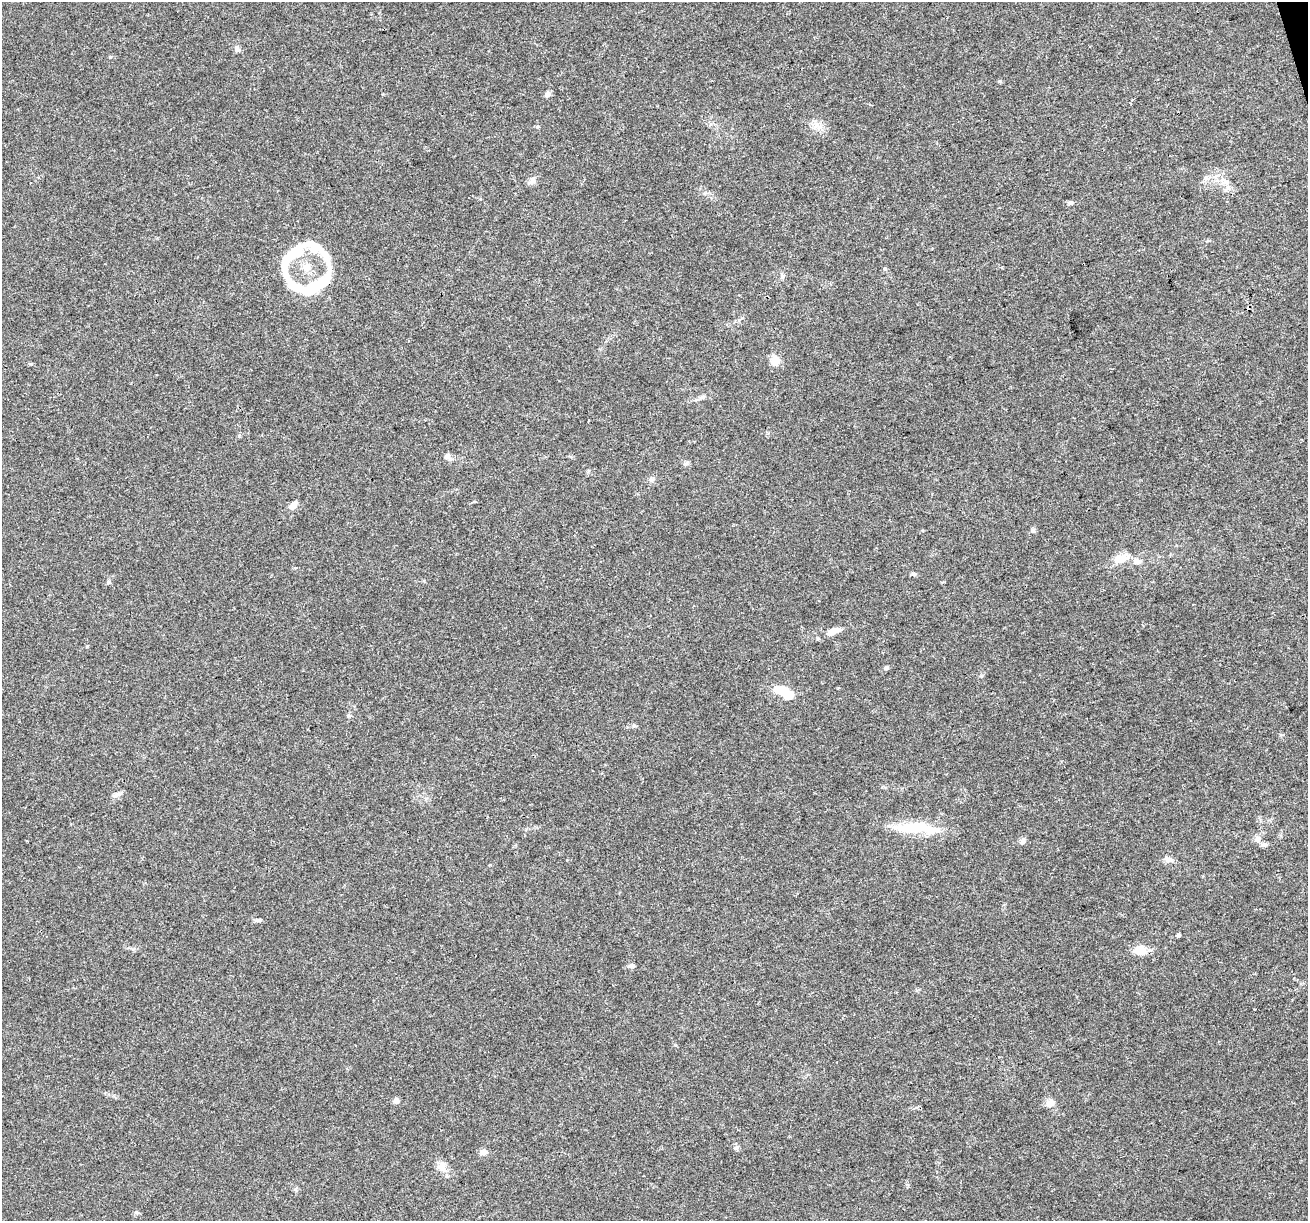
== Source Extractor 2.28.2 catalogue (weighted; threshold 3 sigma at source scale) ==
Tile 10 of 4 x 4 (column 2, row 3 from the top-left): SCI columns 1307-2612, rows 1323-2541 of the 5223 x 5030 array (HDU 1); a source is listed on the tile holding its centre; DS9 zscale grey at full resolution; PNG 1310 x 1223 px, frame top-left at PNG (2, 2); no overlay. Shown black and unused: <1% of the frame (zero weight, under 3 of 4 exposures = <1% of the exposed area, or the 3 px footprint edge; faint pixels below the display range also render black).
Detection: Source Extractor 2.28.2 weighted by HDU 2 'WHT'; one run over the whole footprint, this tile lists its part. Background 0.0571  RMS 0.0043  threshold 0.0194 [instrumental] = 3 sigma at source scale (4.5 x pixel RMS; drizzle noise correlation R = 1.50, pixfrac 1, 0.0396/0.0396 arcsec/px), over >= 5 px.
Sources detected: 44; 2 inside a brighter object's white glare — not listed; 5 inside a brighter listed object's ellipse — not listed separately; the other 37 listed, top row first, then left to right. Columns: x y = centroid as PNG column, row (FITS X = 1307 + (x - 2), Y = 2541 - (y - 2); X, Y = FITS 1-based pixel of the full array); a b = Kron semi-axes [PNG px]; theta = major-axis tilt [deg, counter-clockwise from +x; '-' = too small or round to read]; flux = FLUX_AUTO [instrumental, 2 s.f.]
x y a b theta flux
237 49 9 6 -53 1.2
547 94 8 6 53 1.4
532 181 10 8 77 1.9
1227 182 8 5 27 1.5
1070 203 8 5 17 0.89
312 245 32 14 -24 9.5
885 269 5 3 - 0.43
307 285 71 30 2 31
775 361 12 10 71 4.4
702 397 8 4 44 0.95
448 457 11 8 -41 1.8
651 479 6 6 - 0.99
293 506 12 6 42 3
1033 530 7 6 - 0.94
1121 558 20 10 11 5.7
913 574 7 5 -19 0.77
108 582 6 5 - 0.76
833 631 20 8 21 3.9
886 668 5 5 - 0.72
783 690 24 12 -14 6.6
634 726 6 4 -18 0.65
116 795 12 6 26 1.6
906 828 43 13 -6 13
1257 839 8 7 - 1.6
1023 841 10 6 66 1.2
1264 844 9 5 2 1.3
1168 859 13 6 -18 2.1
258 920 11 4 12 0.91
1178 935 5 4 - 0.74
1140 951 17 12 -5 5.3
631 966 8 5 0 1.2
396 1101 6 6 - 1.7
1050 1103 11 10 - 2.6
736 1148 7 6 - 0.96
483 1152 9 7 6 2
442 1167 16 10 -67 3.6
137 1212 6 4 -1 0.66
Overlapping masked pixels (flux is a lower limit): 1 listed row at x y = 307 285
Unlisted compact peaks at least as high as the median listed source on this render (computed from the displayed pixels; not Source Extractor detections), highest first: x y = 1000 81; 31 364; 424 581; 537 127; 981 676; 295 1189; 110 57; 348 716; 1282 735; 87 646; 133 949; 675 1045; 705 193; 685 464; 480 199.